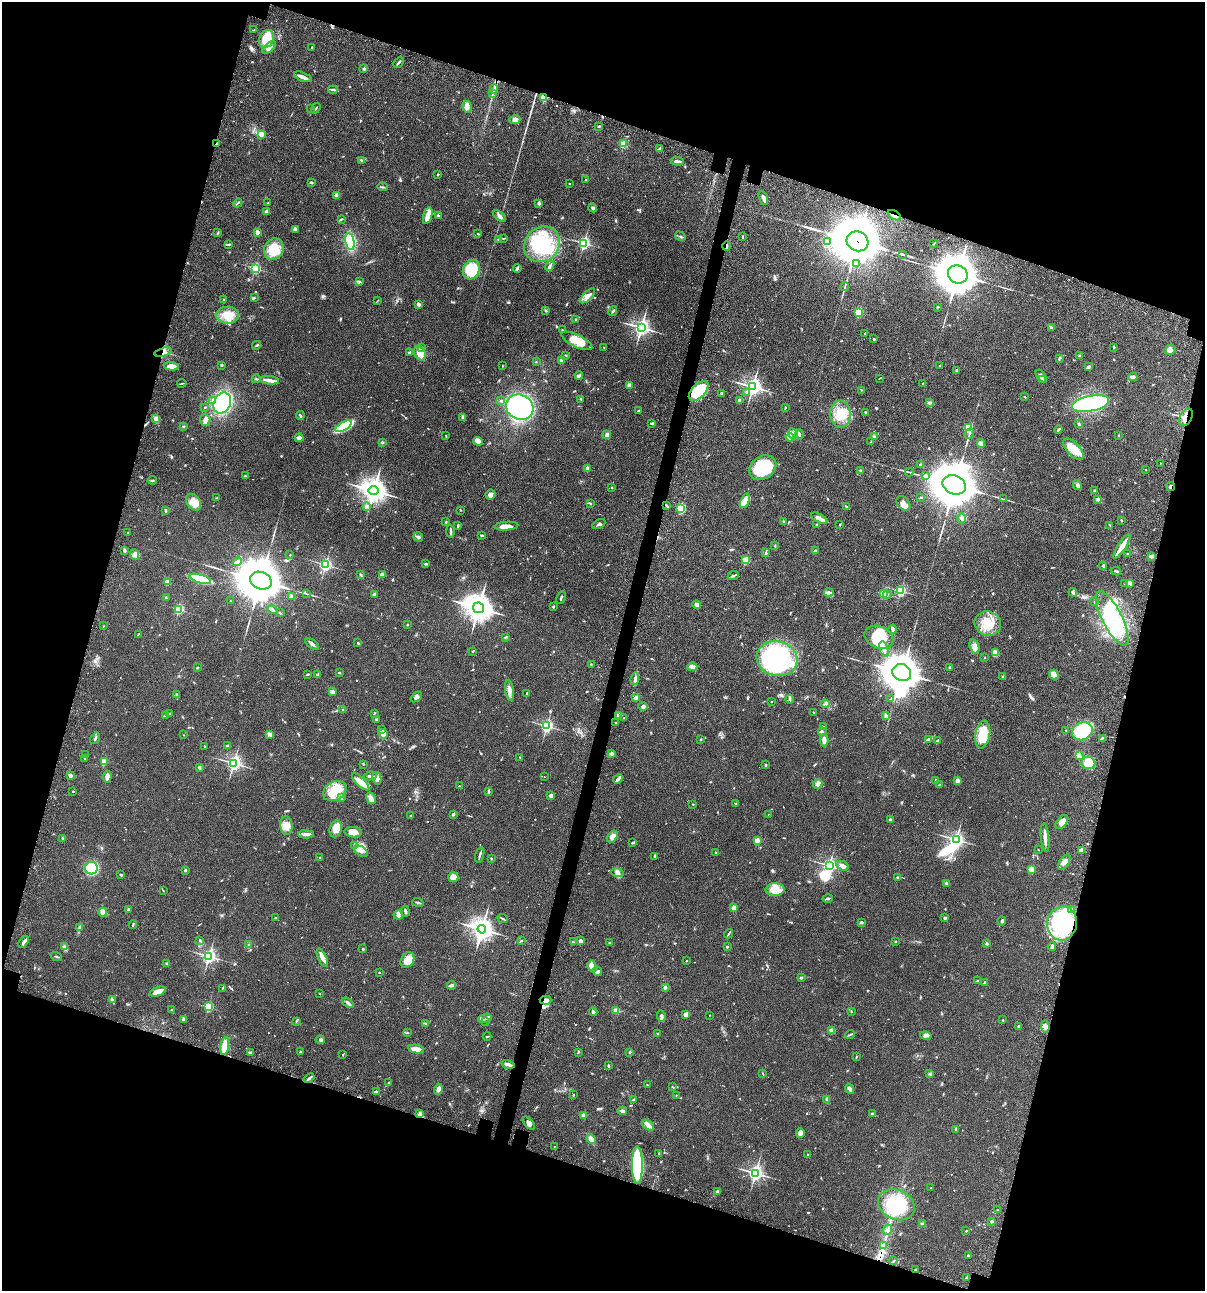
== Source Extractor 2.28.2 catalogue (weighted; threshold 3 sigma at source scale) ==
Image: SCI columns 235-5046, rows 120-5273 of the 5405 x 5390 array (HDU 1 of 3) = the unmasked area's bounding box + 8 px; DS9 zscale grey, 4 x 4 block average (1 PNG px = mean of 4 x 4 image px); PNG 1207 x 1293 px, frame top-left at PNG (2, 2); each listed source drawn as its Kron ellipse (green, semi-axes under 4 px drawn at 4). Shown black and unused: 35% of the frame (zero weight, under 3 of 4 exposures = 9% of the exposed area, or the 3 px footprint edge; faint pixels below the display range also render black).
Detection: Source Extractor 2.28.2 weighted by HDU 2 'WHT'. Background 0.0467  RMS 0.0052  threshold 0.0236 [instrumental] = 3 sigma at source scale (4.5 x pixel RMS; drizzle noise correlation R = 1.50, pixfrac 1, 0.05/0.05 arcsec/px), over >= 5 px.
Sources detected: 846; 3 too faint to see at this stretch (4 x 4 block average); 9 inside a brighter object's white glare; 8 cosmic-ray / hot-pixel residue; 1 long thin detection or spike segment (spike, bleed or trail) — neither listed nor drawn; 20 coinciding with a brighter row at this scale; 53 inside a brighter listed object's ellipse — not listed separately; of the other 752, all 500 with FLUX_AUTO >= 1.56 (the completeness limit of this list) listed and drawn (252 fainter detections not listed), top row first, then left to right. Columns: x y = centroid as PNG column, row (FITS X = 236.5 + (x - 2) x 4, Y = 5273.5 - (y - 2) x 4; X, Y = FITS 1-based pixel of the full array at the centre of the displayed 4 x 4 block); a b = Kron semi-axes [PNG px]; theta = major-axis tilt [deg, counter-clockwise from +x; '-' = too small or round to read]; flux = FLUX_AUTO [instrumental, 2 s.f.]
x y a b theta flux
254 30 4 2 - 2.5
266 39 9 7 63 66
269 47 8 4 42 15
312 47 2 2 - 2.1
399 62 6 2 45 5.3
364 69 2 2 - 19
303 77 9 3 -22 13
494 89 4 2 - 5.7
333 90 4 2 - 3.9
493 94 3 2 - 3.2
544 97 2 2 - 170
467 107 6 4 -79 15
316 108 5 2 - 2.8
311 109 4 2 - 1.8
515 120 6 3 10 9.6
599 126 2 2 - 2.5
261 134 2 2 - 110
217 144 2 2 - 12
623 144 2 2 - 36
659 149 3 2 - 10
361 160 3 2 - 3.6
677 161 6 2 -2 11
438 175 2 2 - 3.6
586 179 2 2 - 1.6
311 182 3 2 - 3.2
569 183 2 2 - 1.7
382 187 5 2 - 3.2
336 195 2 2 - 50
763 198 7 2 -69 18
238 203 5 2 - 2.6
268 203 2 2 - 1.9
539 203 3 2 - 6.3
593 208 4 3 - 6.2
267 211 3 3 - 6.9
438 215 3 2 - 2.6
894 215 7 2 -31 6
428 216 9 3 74 33
499 216 7 3 -36 9.6
341 219 4 2 - 4.3
296 229 4 3 - 4.8
257 232 2 2 - 42
218 233 3 2 - 1.9
478 233 2 2 - 3
680 236 5 2 - 4.8
742 237 3 2 - 2.4
503 238 2 2 - 2.2
499 239 3 2 - 2
857 241 11 9 -25 18000
350 242 8 4 -80 190
827 242 2 2 - 130
584 243 2 2 - 630
228 244 3 2 - 2.5
542 244 19 17 47 190
934 244 2 2 - 1.7
726 246 4 2 - 3.5
274 249 11 9 66 61
902 254 3 2 - 2.3
857 264 2 2 - 16
550 266 5 2 - 5
255 268 2 2 - 430
517 268 4 2 - 5.9
471 270 10 8 62 130
958 274 10 9 - 8700
359 282 2 2 - 1.8
845 287 5 2 - 3.4
588 296 9 3 45 13
254 298 2 2 - 1.8
223 300 3 2 - 2.2
377 301 4 2 - 1.6
418 304 4 3 - 10
938 307 3 2 - 1.6
546 311 3 2 - 2
613 311 5 2 - 3.8
859 312 2 2 - 230
227 315 12 8 0 44
575 319 2 2 - 2.9
641 327 3 3 - 1000
1051 327 3 2 - 6.8
562 330 3 2 - 2.1
865 333 2 2 - 1.8
874 339 2 2 - 9.2
577 341 17 6 -26 45
257 345 4 2 - 4.8
1114 347 3 2 - 2.8
422 348 3 2 - 3.2
604 348 2 2 - 1.6
1170 350 6 5 - 11
163 352 9 3 15 12
410 353 3 3 - 4.2
420 353 8 5 -58 41
566 355 2 2 - 2
1080 356 2 2 - 5.9
1059 358 3 2 - 2.5
561 360 2 2 - 49
536 362 3 2 - 1.6
221 365 3 2 - 4.2
940 365 2 2 - 2.5
171 366 7 3 -2 21
502 366 2 2 - 2.2
1088 367 3 3 - 4.4
956 370 4 2 - 3.4
579 375 4 3 - 6.1
1041 376 7 4 -55 9.1
1133 377 4 3 - 11
880 378 3 2 - 1.6
256 379 4 2 - 3.8
1043 379 2 2 - 27
270 380 9 3 -7 13
182 383 4 2 - 2.1
923 383 3 2 - 1.8
629 385 4 3 - 20
753 387 3 3 - 1300
862 390 2 2 - 1.7
699 391 12 6 46 170
747 392 3 3 - 4
722 394 3 2 - 3.7
1025 397 2 2 - 2.2
581 399 3 2 - 3.2
212 400 3 2 - 2.8
501 400 2 2 - 2
739 400 3 3 - 5.6
930 402 3 2 - 3.1
222 403 11 8 65 310
1091 404 19 8 11 320
205 407 2 2 - 2
520 407 14 12 -27 440
785 407 3 2 - 3.5
638 411 3 2 - 3.1
865 412 2 2 - 2.3
840 414 13 10 -82 59
300 416 4 2 - 4.4
463 417 3 3 - 12
1186 417 9 6 60 33
156 419 3 3 - 9.8
205 420 6 5 - 11
652 423 4 2 - 4.7
1079 424 3 2 - 2
183 426 2 2 - 2.3
344 426 9 3 30 200
968 428 2 2 - 210
1058 430 4 2 - 3.3
793 434 6 4 -62 13
969 434 5 2 - 5.1
607 435 2 2 - 65
799 435 5 2 - 3.7
1119 435 2 2 - 1.6
446 436 4 2 - 1.7
790 437 4 3 - 6.6
875 437 3 3 - 4
299 438 4 2 - 17
478 441 5 4 - 13
382 442 3 2 - 2.9
871 442 2 2 - 2.2
981 444 4 3 - 5.6
1073 449 13 6 -47 66
1161 463 2 2 - 1.9
920 465 2 2 - 6.2
587 468 3 3 - 13
763 468 14 11 35 150
1146 469 2 2 - 2.5
860 471 2 2 - 2.2
909 472 4 2 - 2.9
245 476 3 2 - 2.5
925 476 3 3 - 7.3
152 480 4 2 - 2.5
954 485 12 9 -21 14000
1077 485 5 3 - 6.3
612 487 2 2 - 2.6
1171 487 4 2 - 4.1
374 491 5 4 - 2700
1094 491 2 2 - 12
490 495 5 5 - 11
921 497 3 2 - 2.3
217 498 3 2 - 2.5
1004 499 4 2 - 2.2
1098 499 4 3 - 4.5
745 501 8 4 69 24
194 502 9 6 -53 36
903 503 8 5 -46 18
591 504 2 2 - 1.7
366 506 4 3 - 5.3
667 506 4 2 - 3.4
846 507 3 2 - 3.4
681 509 2 2 - 140
165 510 3 2 - 5.1
460 510 2 2 - 2.2
819 518 9 3 -29 19
962 518 5 4 - 9.4
1121 520 2 2 - 1.7
783 521 2 2 - 1.9
446 522 2 2 - 2.2
599 524 7 2 28 5.4
840 524 2 2 - 1.7
817 525 3 3 - 4.5
1110 525 3 2 - 1.7
458 526 3 2 - 2.3
506 526 12 3 5 26
451 531 6 2 -87 8
127 532 2 2 - 2.1
482 535 3 2 - 2.4
418 537 5 3 - 6.9
775 546 4 2 - 2.8
1122 546 14 2 57 33
124 550 4 2 - 5.4
815 551 2 2 - 16
766 553 4 2 - 3.7
1128 554 3 2 - 2.7
135 555 5 4 - 11
290 555 2 2 - 3.3
1152 556 4 2 - 13
745 560 2 2 - 140
237 562 4 2 - 11
426 564 3 2 - 4.6
325 565 2 2 - 670
1103 566 4 2 - 4.8
1116 571 5 2 - 4.5
382 574 3 3 - 3.9
360 575 3 2 - 3.2
733 575 6 2 24 4.7
200 579 11 3 -16 270
261 581 11 8 -22 15000
167 582 2 2 - 62
1124 583 3 2 - 1.9
1130 583 4 3 - 8
901 591 2 2 - 390
829 592 5 3 - 6.4
1073 592 4 3 - 7.7
306 593 3 2 - 1.6
884 594 2 2 - 170
374 595 3 2 - 4.7
887 595 4 3 - 5.4
292 596 3 3 - 4.4
166 598 3 2 - 2.2
561 598 6 2 64 4.1
230 601 2 2 - 1.6
1094 602 3 2 - 2.4
697 604 4 3 - 6.5
553 607 2 2 - 3.2
478 608 5 5 - 3900
179 609 2 2 - 320
272 610 5 2 - 8.6
280 613 3 2 - 1.9
1112 618 30 10 -63 170
988 623 13 12 - 63
407 624 2 2 - 6.1
103 626 2 2 - 1.8
893 629 4 4 - 7.4
138 634 3 2 - 1.8
505 637 3 2 - 1.8
879 637 15 10 -24 87
358 643 2 2 - 3.8
312 644 8 2 -38 9.2
974 647 7 4 -74 16
884 649 8 4 -74 13
473 651 2 2 - 1.7
995 653 4 3 - 31
777 658 21 17 -14 460
985 658 2 2 - 2.2
591 664 2 2 - 1.7
692 667 5 2 - 6.6
950 667 2 2 - 2.9
197 668 2 2 - 2.5
339 673 2 2 - 3.7
902 673 9 8 - 6100
308 674 3 2 - 3.5
318 674 4 2 - 3
1054 675 5 4 - 30
1003 677 3 2 - 4.9
635 679 6 3 79 10
509 690 10 4 -82 16
332 692 2 2 - 26
527 693 3 2 - 3.4
176 694 3 2 - 3
416 697 6 3 37 8.7
636 698 4 3 - 5.9
790 699 4 2 - 4.1
891 699 3 2 - 1.7
771 702 2 2 - 1.9
825 704 4 2 - 3.3
643 706 5 3 - 5.6
343 710 2 2 - 1.8
169 713 2 2 - 2.3
374 713 3 2 - 2.7
813 713 3 2 - 2.3
619 715 2 2 - 54
886 715 3 2 - 3.1
165 716 4 2 - 4.3
624 718 2 2 - 1.8
376 719 2 2 - 11
616 723 3 2 - 2
547 726 2 2 - 590
823 726 3 2 - 2.5
381 730 2 2 - 1.9
1066 730 2 2 - 2.5
1082 731 10 8 26 170
822 732 4 2 - 3.4
269 734 4 4 - 6.4
383 734 5 4 - 10
183 735 2 2 - 1.9
983 735 14 7 80 89
95 738 6 2 57 4
1102 738 3 2 - 3.1
701 739 2 2 - 4
928 739 2 2 - 2.5
824 740 6 3 -88 17
937 741 3 2 - 2.7
228 745 4 2 - 4.5
204 746 2 2 - 1.6
611 754 3 2 - 2.7
86 755 3 2 - 2
1079 755 3 2 - 4
520 757 2 2 - 2.2
84 758 3 2 - 1.8
104 761 2 2 - 81
234 763 3 3 - 830
1088 763 7 6 - 46
363 764 2 2 - 1.7
765 765 2 2 - 11
199 767 2 2 - 7.2
70 775 3 2 - 10
370 776 6 2 10 4.6
107 777 6 4 83 17
544 777 2 2 - 1.7
377 778 6 4 -78 13
618 779 5 2 - 17
936 780 2 2 - 18
957 781 4 3 - 9.9
361 782 11 4 -45 37
818 784 5 4 - 15
939 784 2 2 - 1.8
459 786 2 2 - 1.6
73 791 3 2 - 2.4
335 791 12 9 29 63
488 791 3 2 - 4.4
551 796 2 2 - 36
341 797 3 2 - 2.9
371 799 6 4 -59 14
735 803 2 2 - 1.8
693 804 2 2 - 2
453 814 2 2 - 7.3
768 814 2 2 - 2
411 816 3 2 - 2
891 820 3 3 - 4.6
1062 822 8 5 51 22
286 826 9 6 -85 25
336 829 8 6 74 39
353 832 8 5 -3 21
306 834 7 3 -1 14
613 836 6 4 54 19
1045 838 14 2 -84 23
62 839 3 2 - 2
956 839 3 2 - 800
757 840 2 2 - 93
633 842 3 2 - 6
354 846 3 2 - 3
1038 850 2 2 - 1.6
1081 850 3 3 - 12
361 851 8 4 -33 15
716 853 2 2 - 3.3
480 855 8 2 73 6.1
655 856 4 2 - 3.6
319 857 2 2 - 1.6
491 858 2 2 - 3.2
1064 862 9 4 56 15
829 865 3 2 - 800
842 866 6 4 -23 14
91 868 6 6 - 210
185 870 2 2 - 10
1031 870 2 2 - 120
617 873 6 3 -14 9.4
121 875 3 2 - 3.5
453 877 5 5 - 29
897 877 2 2 - 2.7
947 883 3 2 - 5
775 889 9 6 2 30
163 890 2 2 - 1.7
828 898 5 2 - 4.4
418 903 6 2 -18 5.3
734 908 2 2 - 56
1072 909 2 2 - 1.7
128 910 3 2 - 5.7
405 911 5 2 - 5.7
103 912 4 3 - 23
398 915 5 4 - 8.1
275 917 2 2 - 2.1
945 918 2 2 - 16
502 919 5 2 - 4.1
1002 921 4 2 - 3.7
862 922 3 2 - 3.2
1062 923 17 14 77 310
133 925 4 2 - 3.4
79 927 3 2 - 3.3
482 929 4 4 - 2200
728 934 5 2 - 3.2
200 940 4 2 - 3.1
521 941 4 2 - 3.2
580 941 2 2 - 34
896 941 2 2 - 3.1
24 942 7 3 58 8.9
573 942 4 2 - 2.1
610 943 2 2 - 4
248 944 2 2 - 1.9
987 944 3 2 - 2.6
727 946 3 2 - 3.4
64 947 3 2 - 5.4
1052 947 4 2 - 6.4
363 949 2 2 - 3
56 956 6 2 -18 3.4
209 956 3 3 - 710
322 958 10 4 -66 18
407 960 8 6 58 41
686 961 2 2 - 3.6
167 963 2 2 - 4.5
591 965 5 3 - 18
379 972 2 2 - 1.8
598 972 4 3 - 5.7
801 978 2 2 - 6
977 981 4 2 - 2.8
985 982 3 3 - 5.8
452 985 4 3 - 5.3
665 987 2 2 - 32
222 988 3 2 - 1.6
157 992 8 4 21 31
319 993 2 2 - 2
112 1000 4 2 - 12
545 1000 6 4 -1 13
348 1003 6 3 -38 8.1
208 1007 2 2 - 290
171 1009 2 2 - 1.6
616 1010 2 2 - 79
593 1012 4 3 - 5
851 1012 2 2 - 1.6
686 1014 3 2 - 20
710 1015 2 2 - 2.8
661 1016 6 3 -85 5.9
485 1018 7 3 18 9.1
183 1019 3 3 - 3.5
1003 1020 2 2 - 2.1
296 1021 3 2 - 2.8
485 1022 2 2 - 1.7
426 1024 2 2 - 5.3
1018 1026 2 2 - 11
1045 1027 6 3 -86 9.7
831 1030 4 3 - 4.5
407 1033 3 2 - 2.2
658 1033 2 2 - 2.1
850 1035 4 2 - 3.6
926 1035 6 3 -13 7.2
487 1036 4 2 - 2
320 1040 5 3 - 4.9
225 1046 9 4 80 43
416 1049 8 3 -11 30
250 1052 2 2 - 2.2
301 1052 3 2 - 3
578 1052 3 2 - 2.3
630 1052 2 2 - 2.9
343 1055 3 2 - 1.8
856 1056 3 2 - 1.8
508 1064 7 3 -15 12
608 1066 3 2 - 3.2
763 1074 3 2 - 1.9
929 1074 3 2 - 3.7
309 1078 6 2 40 6.5
389 1083 3 2 - 2.9
648 1085 4 2 - 2.2
673 1087 4 2 - 2.1
438 1089 5 3 - 13
850 1089 5 2 - 11
376 1092 3 2 - 3.2
573 1095 2 2 - 2.1
676 1095 2 2 - 1.6
826 1099 3 2 - 2.4
634 1100 3 2 - 6.7
622 1111 5 3 - 6.9
872 1113 3 2 - 3
420 1114 4 3 - 9.4
584 1116 2 2 - 22
529 1123 8 3 -49 11
648 1125 7 3 -38 15
956 1129 2 2 - 2.3
800 1133 5 4 - 15
591 1139 5 4 - 15
554 1147 2 2 - 1.6
659 1153 2 2 - 1.8
807 1155 2 2 - 2.7
637 1165 18 5 -89 390
755 1173 3 3 - 880
931 1188 2 2 - 1.9
717 1192 3 2 - 6.1
896 1205 19 15 -24 170
997 1210 2 2 - 1.6
992 1221 3 2 - 3.6
922 1224 4 2 - 2.6
887 1230 5 3 - 6.8
966 1231 2 2 - 5
883 1246 3 2 - 4.5
968 1255 3 2 - 3.7
893 1261 2 2 - 1.6
915 1270 3 2 - 4.3
967 1278 3 2 - 5.4
Overlapping masked pixels (flux is a lower limit): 12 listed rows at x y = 544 97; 217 144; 894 215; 857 241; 726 246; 163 352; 699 391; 1186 417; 1171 487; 667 506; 545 1000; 883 1246
Diffuse or blended objects may show on this block-average render without a row.